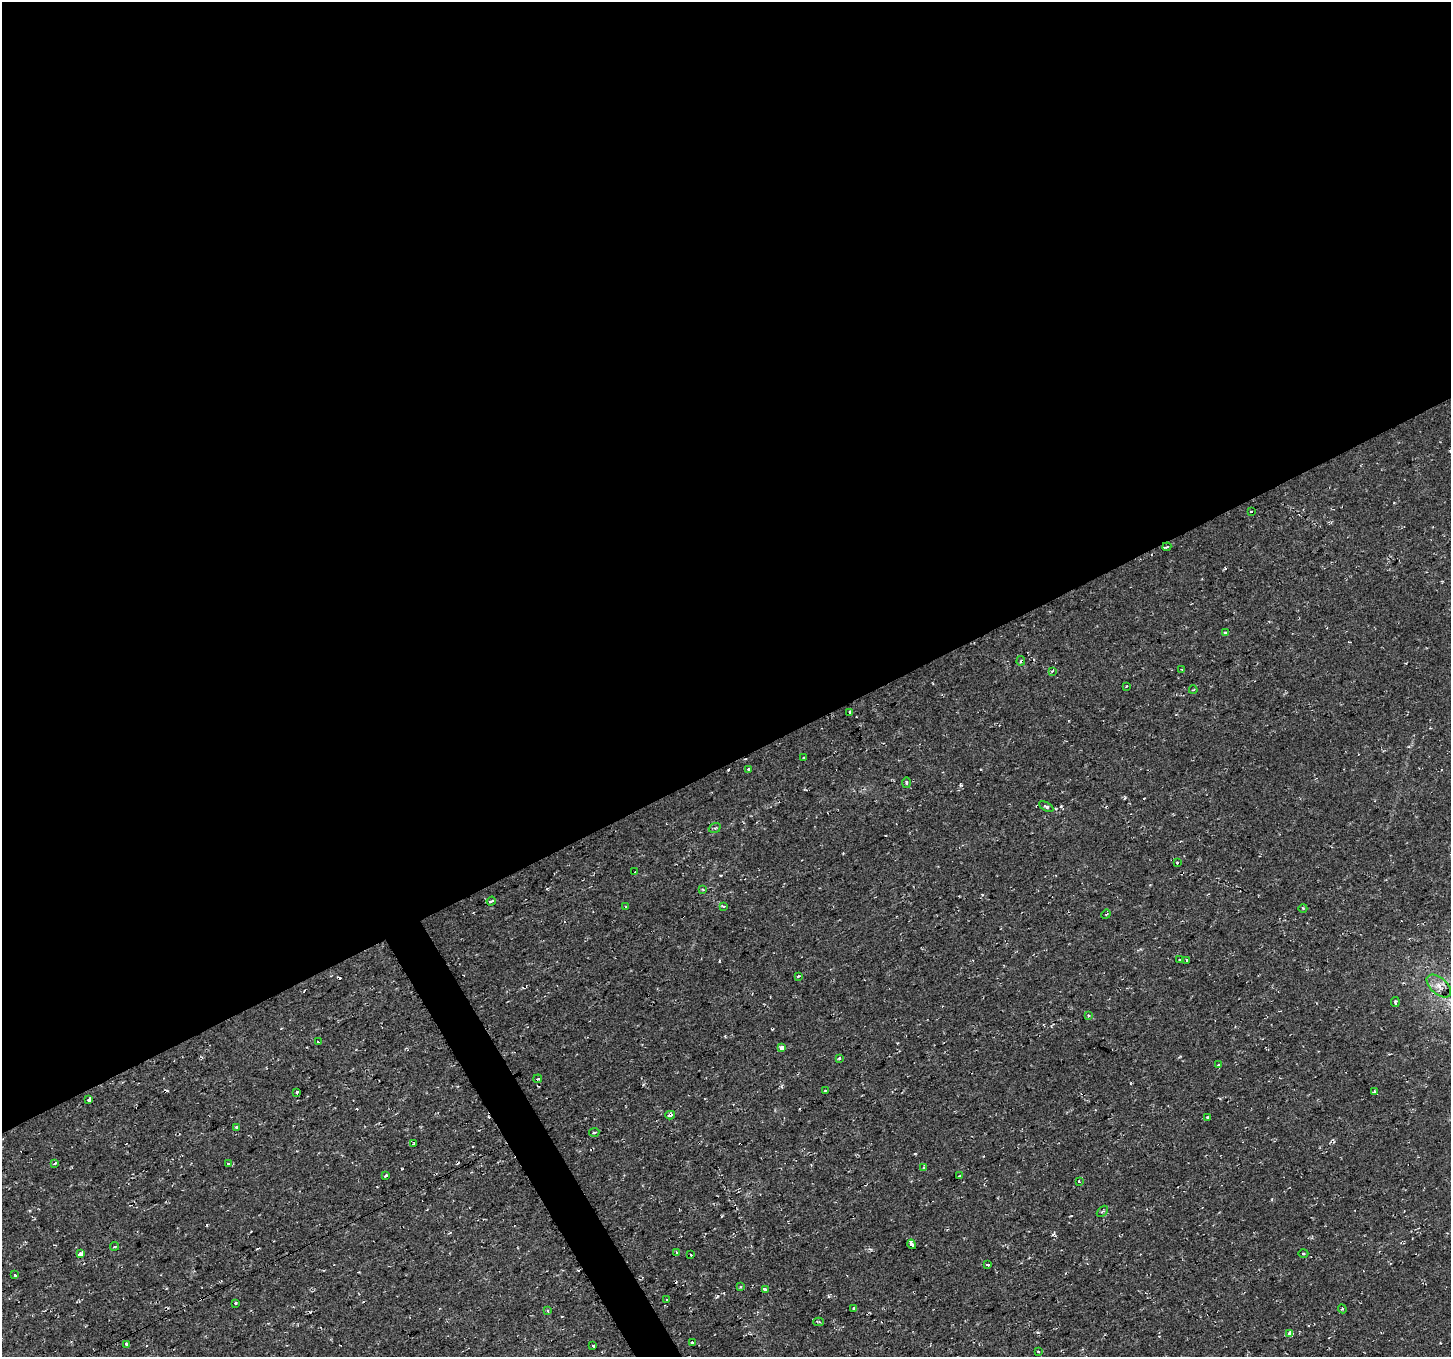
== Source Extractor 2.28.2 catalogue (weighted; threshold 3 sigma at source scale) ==
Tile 2 of 4 x 4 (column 2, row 1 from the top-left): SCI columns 1453-2901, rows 4170-5524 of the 5801 x 5689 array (HDU 1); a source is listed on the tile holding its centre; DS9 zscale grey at full resolution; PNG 1453 x 1359 px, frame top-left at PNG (2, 2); each listed source drawn as its Kron ellipse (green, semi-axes under 4 px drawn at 4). Shown black and unused: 57% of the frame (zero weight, under 2 of 3 exposures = <1% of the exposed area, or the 3 px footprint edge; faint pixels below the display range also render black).
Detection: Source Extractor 2.28.2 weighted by HDU 2 'WHT'; one run over the whole footprint, this tile lists its part. Background 0.0286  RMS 0.0084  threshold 0.0376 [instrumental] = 3 sigma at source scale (4.5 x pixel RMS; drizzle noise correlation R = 1.50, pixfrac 1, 0.0396/0.0396 arcsec/px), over >= 5 px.
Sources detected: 86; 16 cosmic-ray / hot-pixel residue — neither listed nor drawn; the other 70 listed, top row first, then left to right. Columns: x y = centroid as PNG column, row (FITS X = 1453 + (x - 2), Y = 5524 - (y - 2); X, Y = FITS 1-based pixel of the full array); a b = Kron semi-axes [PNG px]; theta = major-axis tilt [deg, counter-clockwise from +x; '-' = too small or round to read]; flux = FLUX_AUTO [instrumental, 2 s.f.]
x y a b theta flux
1251 511 3 2 - 1
1167 547 4 3 - 5.2
1226 633 3 3 - 2.7
1021 661 5 2 - 0.87
1182 669 3 2 - 1
1052 671 4 3 - 1.1
1127 686 3 2 - 0.59
1193 690 4 2 - 0.68
850 712 4 3 - 1
804 757 3 2 - 0.65
748 769 3 3 - 2.8
906 783 5 3 - 1.2
1046 807 8 4 -29 1.7
715 828 6 4 20 1.6
1177 863 3 3 - 8.6
635 872 3 2 - 0.69
703 889 4 3 - 0.91
491 901 5 3 - 2.9
724 906 4 3 - 1.5
626 907 3 3 - 0.73
1303 908 4 3 - 0.64
1106 914 5 3 - 1
1180 960 3 2 - 1
1187 960 3 3 - 4.7
798 976 4 3 - 1.2
1439 986 14 8 -42 6.7
1395 1002 5 3 - 1.3
1088 1015 4 4 - 0.82
318 1042 3 2 - 1.8
782 1048 4 3 - 33
839 1058 3 3 - 1.8
1218 1065 4 3 - 1.3
538 1079 4 3 - 2.6
825 1091 3 2 - 0.96
296 1092 3 3 - 2.4
1374 1092 3 3 - 4.1
89 1100 3 3 - 27
670 1115 5 3 - 2.4
1208 1117 3 3 - 1.3
236 1127 3 3 - 5.1
594 1132 5 2 - 0.95
414 1144 4 3 - 2.8
55 1163 4 3 - 1.4
228 1163 3 3 - 3.9
924 1168 3 3 - 3.2
386 1176 3 3 - 4
960 1176 3 3 - 1.2
1079 1181 3 2 - 0.6
1102 1211 6 2 45 0.82
912 1244 5 3 - 15
114 1246 4 3 - 1.6
677 1253 3 3 - 5.6
80 1254 4 3 - 18
1303 1254 5 2 - 0.92
691 1255 3 3 - 2
987 1264 3 3 - 3.8
15 1275 3 3 - 5.4
741 1286 3 3 - 1.4
765 1289 4 3 - 10
666 1300 3 2 - 0.55
235 1303 3 3 - 7.8
854 1309 4 3 - 6
1342 1309 4 4 - 1
548 1311 3 3 - 1.9
818 1322 5 3 - 1.2
1289 1333 3 3 - 26
692 1342 3 3 - 3.5
126 1344 3 3 - 3.7
593 1346 4 3 - 12
1039 1352 3 3 - 2.4